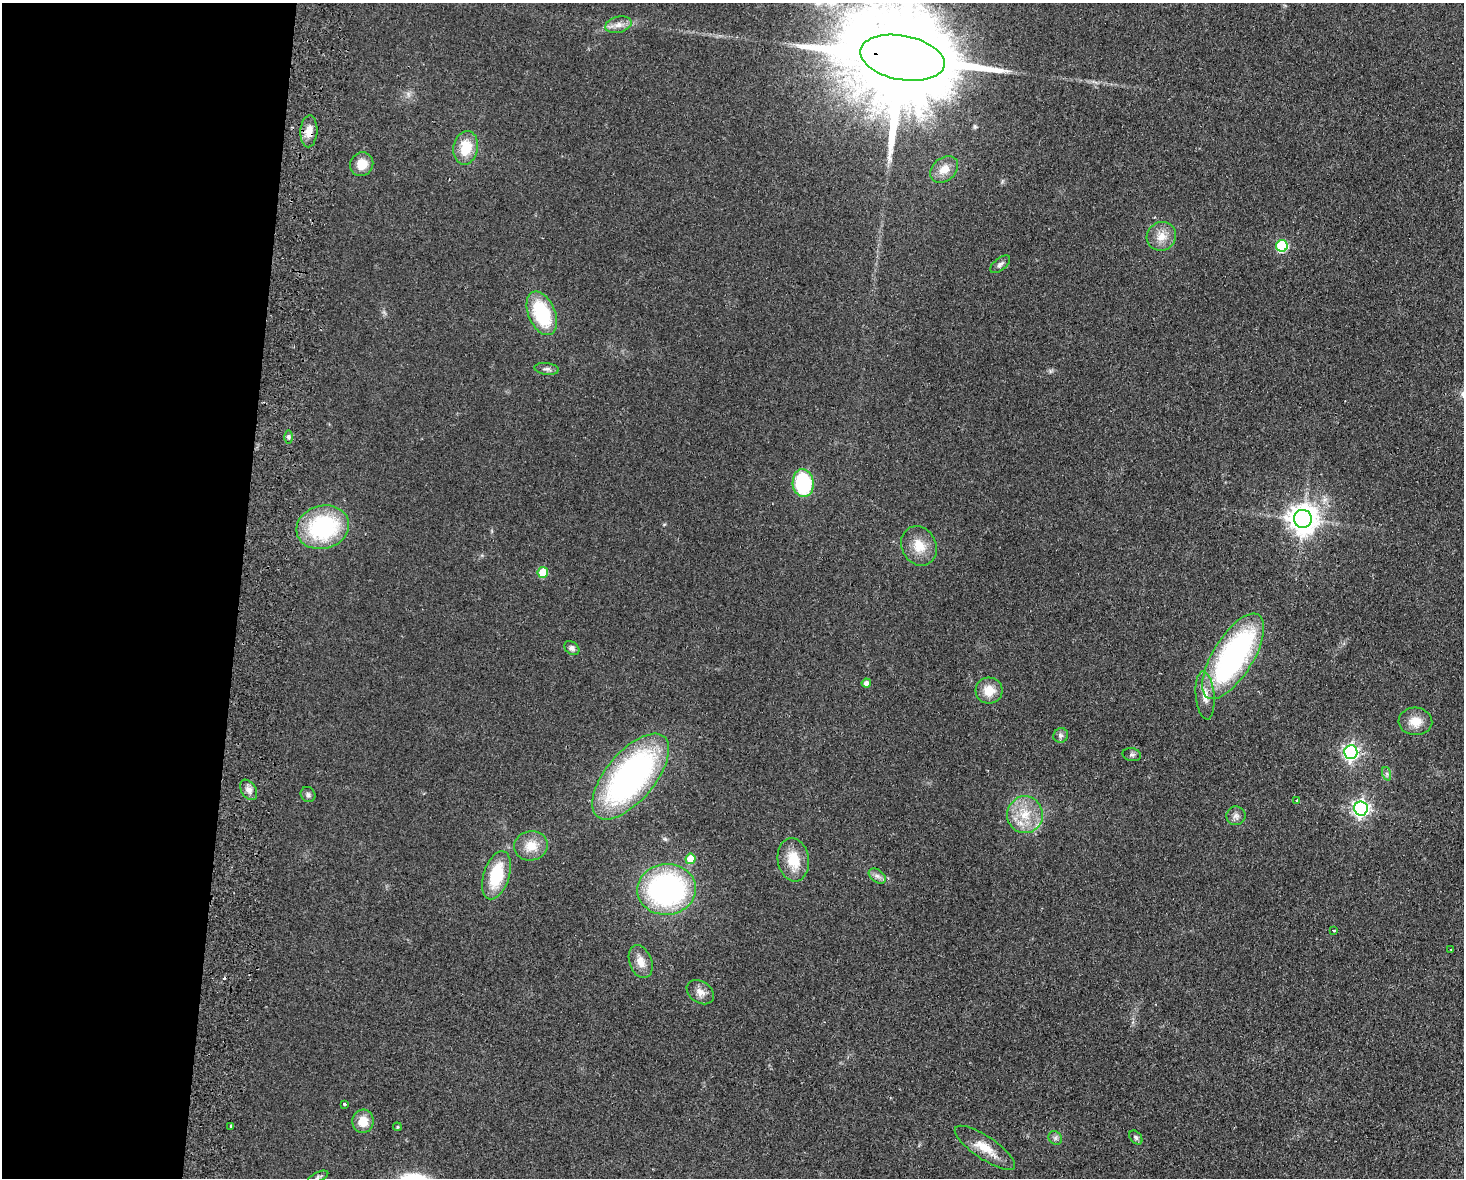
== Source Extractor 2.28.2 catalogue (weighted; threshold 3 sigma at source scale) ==
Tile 4 of 3 x 4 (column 1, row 2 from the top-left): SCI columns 170-1631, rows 2362-3537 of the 4838 x 4724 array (HDU 1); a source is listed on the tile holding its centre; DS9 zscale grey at full resolution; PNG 1466 x 1180 px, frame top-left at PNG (2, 3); each listed source drawn as its Kron ellipse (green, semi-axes under 4 px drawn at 4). Shown black and unused: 16% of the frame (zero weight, under 2 of 3 exposures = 3% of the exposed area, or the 3 px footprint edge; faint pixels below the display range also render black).
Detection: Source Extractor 2.28.2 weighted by HDU 2 'WHT'; one run over the whole footprint, this tile lists its part. Background 0.0998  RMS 0.0086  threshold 0.0385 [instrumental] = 3 sigma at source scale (4.5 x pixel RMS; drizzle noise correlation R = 1.50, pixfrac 1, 0.05/0.05 arcsec/px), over >= 5 px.
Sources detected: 53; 1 cosmic-ray / hot-pixel residue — neither listed nor drawn; the other 52 listed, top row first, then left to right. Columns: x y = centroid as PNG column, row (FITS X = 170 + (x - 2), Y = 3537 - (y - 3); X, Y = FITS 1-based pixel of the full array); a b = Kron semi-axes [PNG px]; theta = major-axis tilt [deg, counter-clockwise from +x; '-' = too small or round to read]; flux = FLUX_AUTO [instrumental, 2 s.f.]
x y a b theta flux
618 25 13 8 14 6.1
902 58 43 22 -11 34000
309 131 16 8 87 9.3
466 148 17 12 80 21
362 164 12 11 - 12
944 169 16 11 40 11
1161 236 15 14 - 11
1282 246 6 6 - 69
1000 264 12 6 39 3.1
542 313 23 13 -67 57
547 369 12 6 -7 2.9
289 437 6 4 -90 1.5
803 483 14 10 -84 67
1303 519 9 9 - 1200
323 527 26 21 15 89
919 546 20 17 -62 16
543 572 5 5 - 26
572 648 8 6 -38 2.7
1233 656 49 20 58 200
866 683 4 4 - 4.7
989 691 13 13 - 14
1205 695 24 9 -85 10
1415 721 17 14 -4 13
1061 735 7 7 - 2.9
1351 752 7 6 - 270
1132 755 9 6 -11 2.1
1387 774 7 4 -72 1.9
631 776 52 24 50 250
249 790 11 7 -57 4.5
308 795 8 7 - 2.3
1296 800 4 2 - 0.84
1361 808 7 7 - 270
1025 815 18 18 - 22
1236 816 9 9 - 3.8
531 846 17 14 12 14
690 859 5 5 - 19
793 860 22 15 -81 21
496 875 25 13 72 38
877 876 9 6 -35 3.2
666 889 29 25 5 190
1334 930 3 3 - 1.4
1451 949 2 2 - 0.83
641 962 17 11 -70 9.3
700 992 15 10 -35 6.9
344 1104 3 3 - 1.1
363 1121 11 10 - 12
231 1126 3 3 - 1.7
397 1127 4 4 - 1.1
1136 1137 8 5 -49 1.9
1055 1138 7 6 - 2.2
985 1148 35 11 -34 17
318 1177 11 4 24 2
Overlapping masked pixels (flux is a lower limit): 2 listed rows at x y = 902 58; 309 131
Isophote crosses this tile's border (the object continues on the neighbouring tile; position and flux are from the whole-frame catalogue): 1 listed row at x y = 902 58